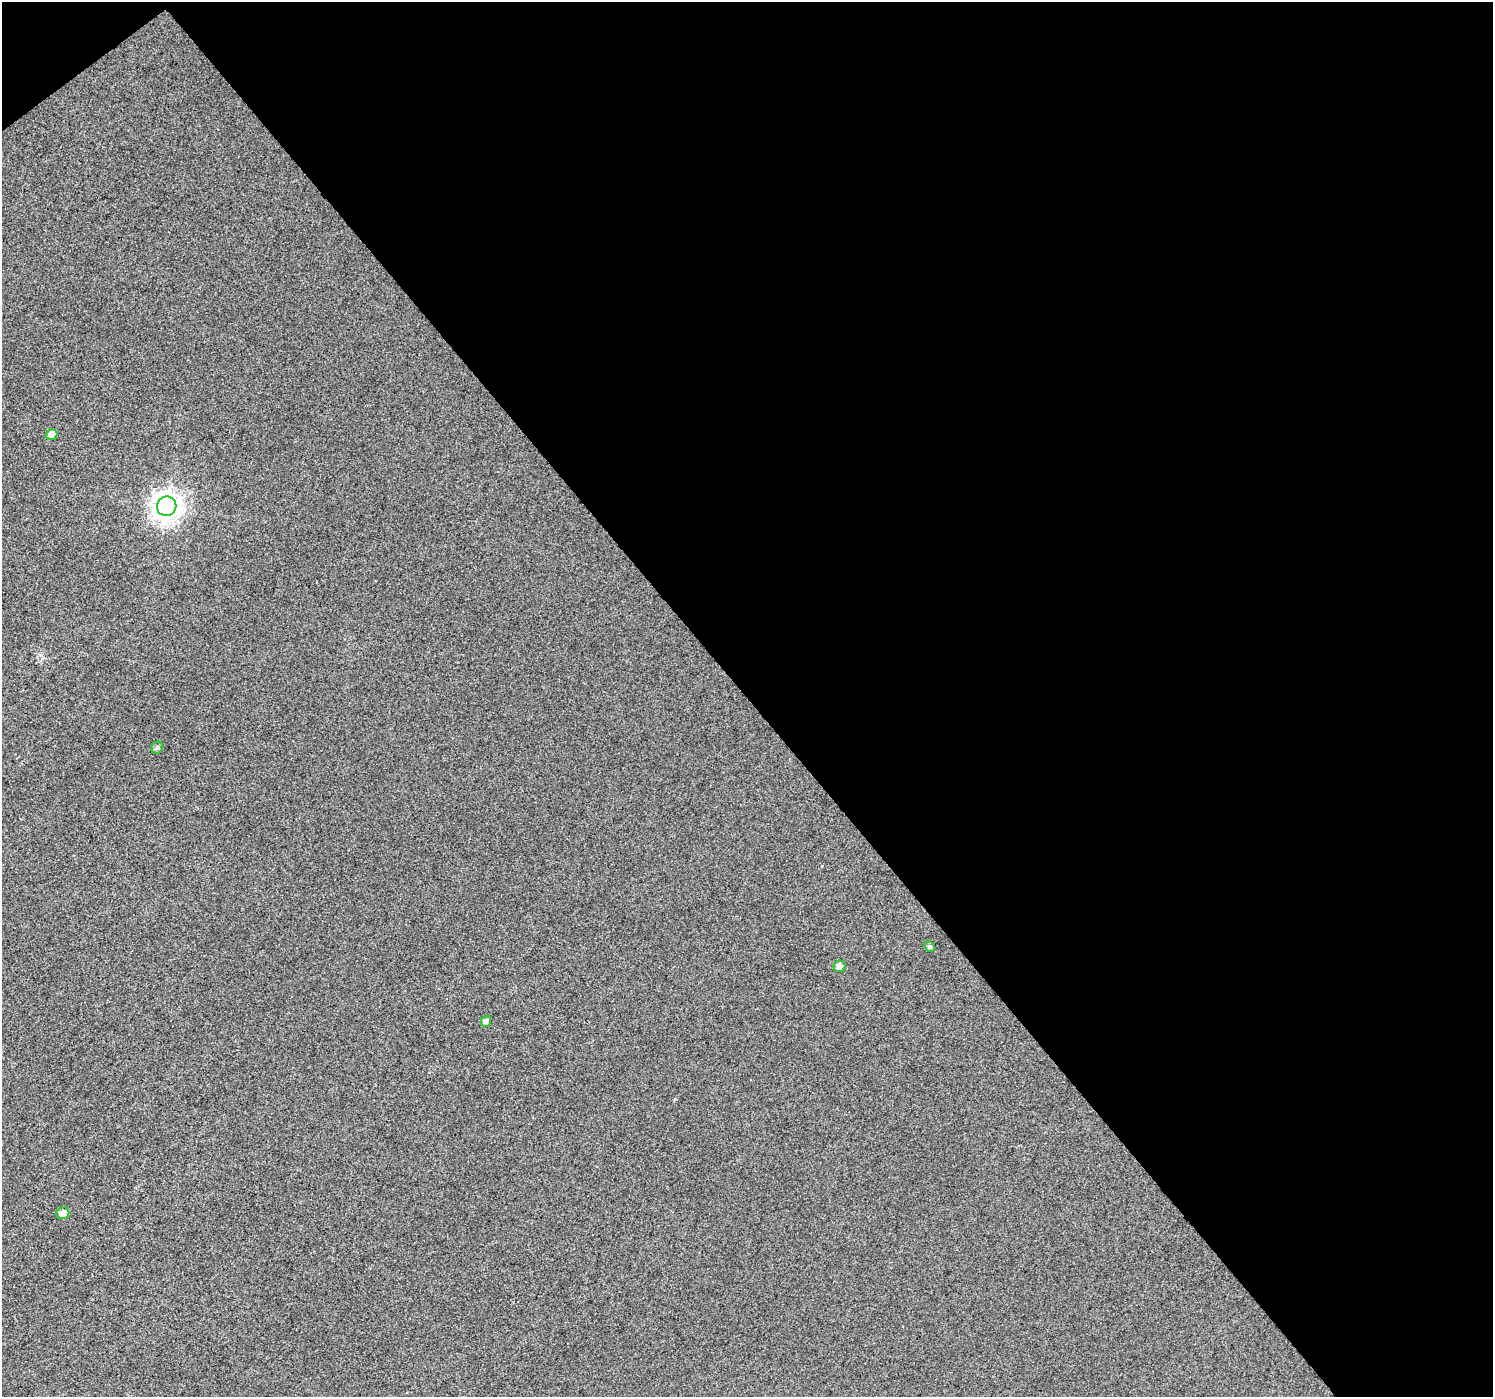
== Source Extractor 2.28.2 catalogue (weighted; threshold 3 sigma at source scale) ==
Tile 2 of 2 x 2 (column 2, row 1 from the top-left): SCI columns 1493-2983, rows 1490-2884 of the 2983 x 2960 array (HDU 1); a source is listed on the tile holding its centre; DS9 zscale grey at full resolution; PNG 1495 x 1399 px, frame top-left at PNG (2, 2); each listed source drawn as its Kron ellipse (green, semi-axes under 4 px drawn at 4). Shown black and unused: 50% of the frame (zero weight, under 3 of 4 exposures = <1% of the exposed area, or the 3 px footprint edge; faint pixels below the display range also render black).
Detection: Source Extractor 2.28.2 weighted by HDU 2 'WHT'; one run over the whole footprint, this tile lists its part. Background 0.0201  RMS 0.011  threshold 0.0505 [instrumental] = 3 sigma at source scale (4.5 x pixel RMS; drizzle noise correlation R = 1.50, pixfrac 1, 0.0396/0.0396 arcsec/px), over >= 5 px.
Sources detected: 7; all 7 listed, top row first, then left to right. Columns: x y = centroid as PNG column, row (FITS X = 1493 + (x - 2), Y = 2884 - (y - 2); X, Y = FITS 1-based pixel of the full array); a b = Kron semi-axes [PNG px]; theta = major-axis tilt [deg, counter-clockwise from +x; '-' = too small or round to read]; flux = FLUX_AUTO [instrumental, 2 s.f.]
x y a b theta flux
52 435 6 5 - 10
167 506 10 9 - 1000
157 748 6 5 - 2.5
930 947 5 5 - 2.4
839 966 6 6 - 6.1
486 1021 6 5 - 3.3
63 1213 6 6 - 6.3